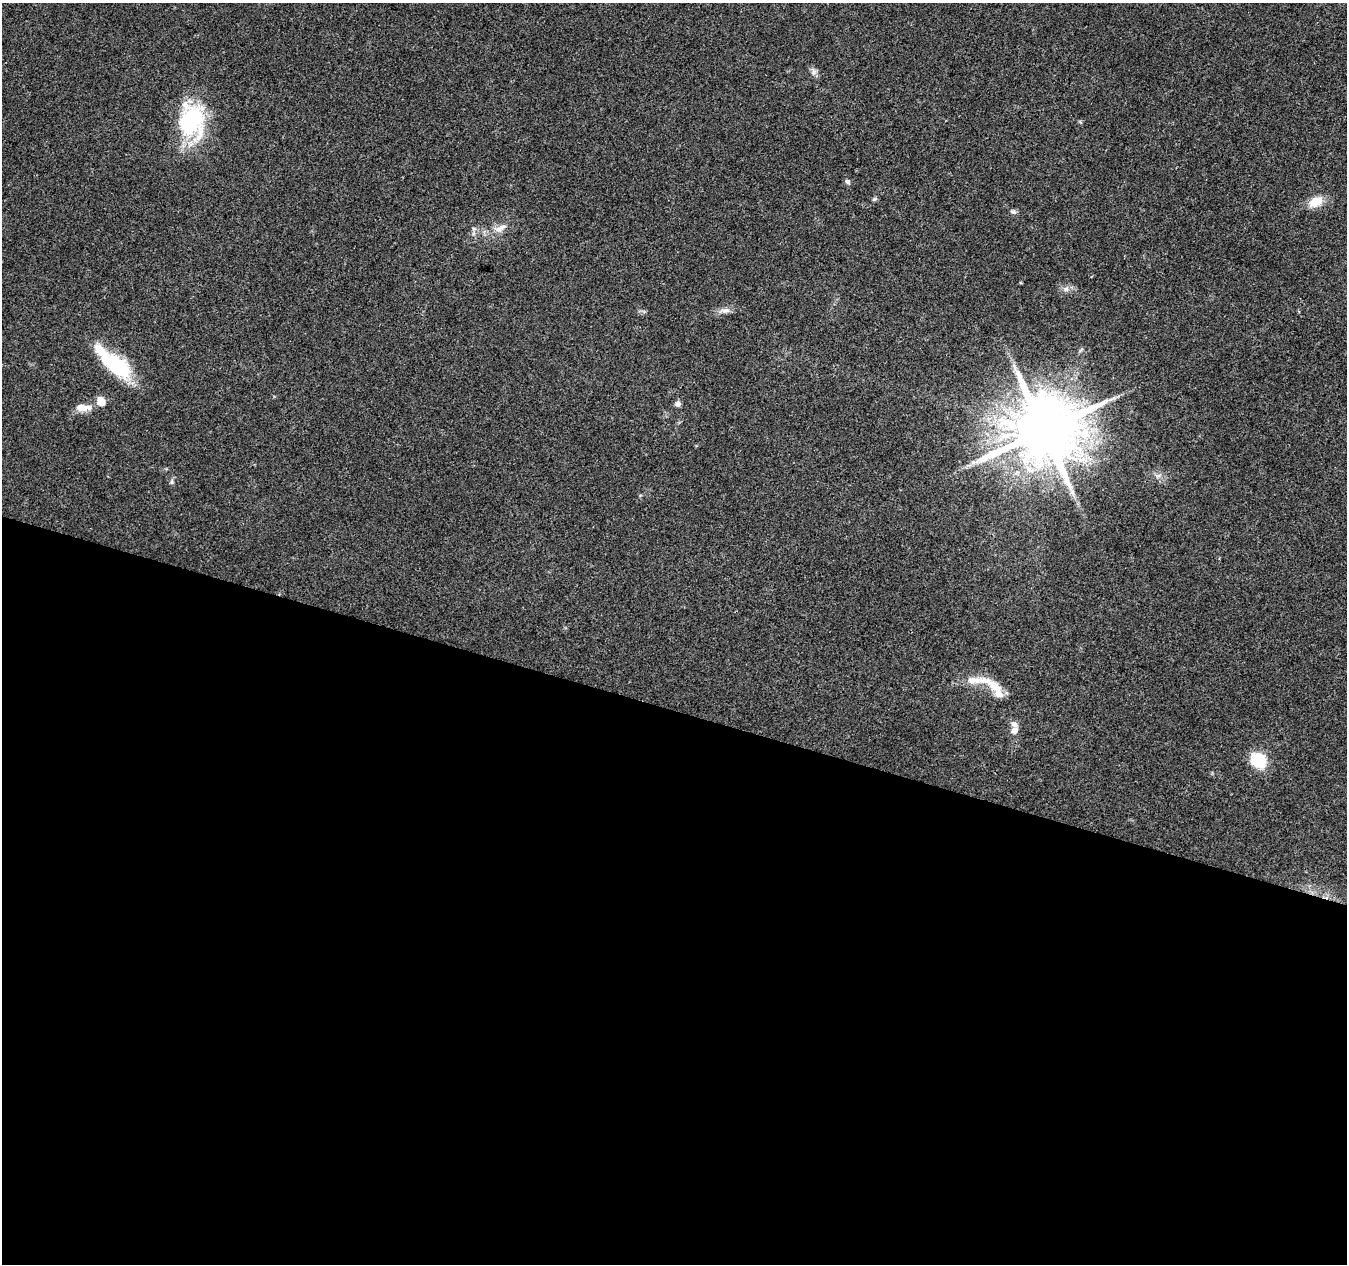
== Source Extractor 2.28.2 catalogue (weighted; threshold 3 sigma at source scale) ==
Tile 14 of 4 x 4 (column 2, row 4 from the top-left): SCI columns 1352-2696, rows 279-1540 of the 5386 x 5539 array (HDU 1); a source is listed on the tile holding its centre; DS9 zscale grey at full resolution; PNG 1349 x 1266 px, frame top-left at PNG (2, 3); no overlay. Shown black and unused: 44% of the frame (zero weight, under 3 of 4 exposures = <1% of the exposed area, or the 3 px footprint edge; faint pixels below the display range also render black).
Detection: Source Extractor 2.28.2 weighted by HDU 2 'WHT'; one run over the whole footprint, this tile lists its part. Background 0.0487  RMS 0.0044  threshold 0.0198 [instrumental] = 3 sigma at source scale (4.5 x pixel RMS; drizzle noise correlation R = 1.50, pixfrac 1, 0.0396/0.0396 arcsec/px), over >= 5 px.
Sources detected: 25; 2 inside a brighter object's white glare — not listed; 2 inside a brighter listed object's ellipse — not listed separately; the other 21 listed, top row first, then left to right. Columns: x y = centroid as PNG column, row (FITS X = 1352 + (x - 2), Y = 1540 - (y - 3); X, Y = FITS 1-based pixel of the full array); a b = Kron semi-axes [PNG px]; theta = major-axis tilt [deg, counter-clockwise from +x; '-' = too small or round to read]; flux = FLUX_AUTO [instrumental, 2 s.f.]
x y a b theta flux
813 72 10 4 90 1.3
192 121 42 30 -89 40
847 182 8 5 -52 0.99
875 199 7 5 27 0.78
1316 202 18 11 29 7.2
1013 212 8 6 -2 1.1
498 229 11 8 6 2.7
1066 289 8 6 21 1.6
725 310 17 6 9 2.5
118 367 25 19 -45 27
1112 399 15 4 30 1.9
101 401 11 9 -79 3.9
677 404 6 6 - 1.6
83 407 20 8 -1 4.8
1044 430 19 17 29 4200
172 482 8 4 90 0.82
975 680 35 10 0 7.2
997 690 27 12 -65 6.8
1015 724 10 7 -35 1.9
1014 731 6 5 - 3.3
1258 760 14 12 -52 19
Overlapping masked pixels (flux is a lower limit): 1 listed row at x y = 1044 430